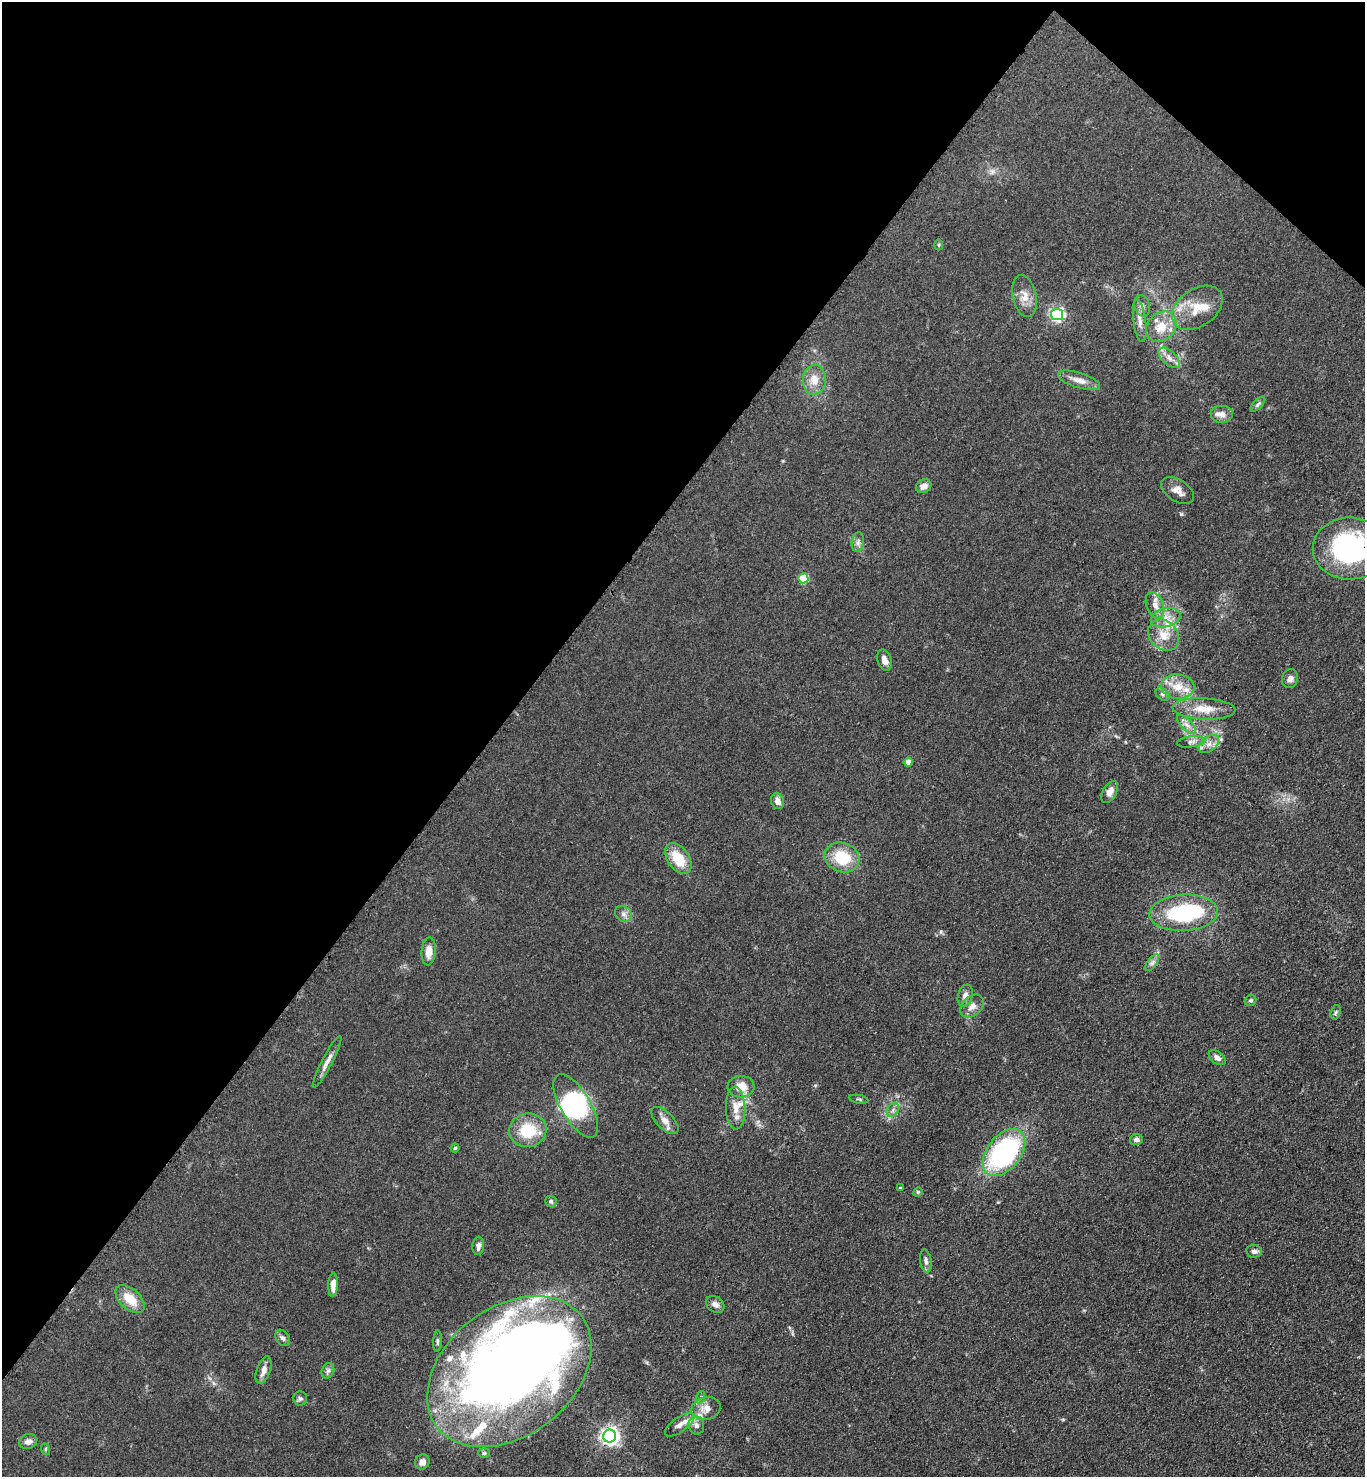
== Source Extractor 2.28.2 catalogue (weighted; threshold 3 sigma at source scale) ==
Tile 2 of 4 x 4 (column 2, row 1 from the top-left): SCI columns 1734-3096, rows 4494-5968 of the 6052 x 6034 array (HDU 1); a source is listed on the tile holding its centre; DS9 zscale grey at full resolution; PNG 1367 x 1479 px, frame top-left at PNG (2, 2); each listed source drawn as its Kron ellipse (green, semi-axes under 4 px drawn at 4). Shown black and unused: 38% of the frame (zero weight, under 3 of 4 exposures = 7% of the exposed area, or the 3 px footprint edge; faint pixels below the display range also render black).
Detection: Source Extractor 2.28.2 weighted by HDU 2 'WHT'; one run over the whole footprint, this tile lists its part. Background 0.0831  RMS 0.0073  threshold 0.033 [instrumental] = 3 sigma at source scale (4.5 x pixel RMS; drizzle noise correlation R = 1.50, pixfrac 1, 0.05/0.05 arcsec/px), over >= 5 px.
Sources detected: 89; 3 inside a brighter object's white glare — neither listed nor drawn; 9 inside a brighter listed object's ellipse — not listed separately; the other 77 listed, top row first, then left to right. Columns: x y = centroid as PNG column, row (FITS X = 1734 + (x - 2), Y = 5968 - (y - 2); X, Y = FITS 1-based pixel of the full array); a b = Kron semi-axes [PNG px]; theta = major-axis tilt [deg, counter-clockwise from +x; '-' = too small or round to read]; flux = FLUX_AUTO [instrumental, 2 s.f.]
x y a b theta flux
939 245 5 3 - 0.81
1025 296 21 11 -77 8.7
1142 306 11 8 -75 3.4
1197 308 28 18 35 20
1057 314 6 6 - 140
1140 321 21 6 -82 5.8
1161 327 17 13 43 13
1169 358 13 7 -42 4.8
814 380 15 11 86 9.2
1079 380 22 7 -18 6
1258 404 9 4 46 1.5
1222 414 11 9 0 4.9
924 486 8 6 29 4.7
1177 491 18 11 -34 5.6
858 542 10 6 80 2.4
1350 548 37 31 1 98
803 578 5 5 - 31
1155 605 13 8 -68 5.6
1166 618 15 9 15 7.7
1164 635 17 14 -46 12
884 660 11 7 -74 4.3
1290 679 9 8 - 3.1
1178 687 17 12 -5 11
1163 694 8 5 -41 1.7
1204 709 31 10 -3 14
1186 725 12 5 -45 3.8
1191 742 14 5 8 3
1209 744 11 7 36 4.6
908 762 4 4 - 6.9
1110 792 12 7 60 5.6
778 801 8 6 -66 4
842 857 18 14 -22 25
678 858 17 10 -55 19
1184 913 34 18 3 58
623 914 9 7 -35 3
429 951 14 7 86 6.6
1152 963 10 5 54 2.3
965 996 11 7 73 3.9
1251 1000 6 5 - 1.5
972 1006 13 9 43 5.3
1336 1012 7 5 72 1.4
1217 1058 10 6 -37 3.4
327 1062 29 5 62 5.3
741 1087 13 10 1 10
859 1099 9 3 -10 1
576 1106 36 15 -59 47
736 1108 21 9 -88 8.8
893 1110 7 6 - 2.1
665 1120 17 8 -45 5.2
528 1130 18 17 - 25
1136 1139 6 5 - 2.5
455 1148 4 4 - 1
1004 1152 27 17 52 120
900 1188 3 3 - 0.7
918 1192 5 4 - 0.87
551 1201 5 5 - 1.5
478 1246 9 6 86 3
1254 1251 8 6 -9 2.4
926 1261 11 5 -81 2.6
333 1285 12 4 87 5.6
130 1299 18 10 -42 14
715 1304 10 7 -35 3.6
283 1338 9 6 -55 2.5
437 1341 11 3 87 1.3
264 1370 14 7 71 4.9
328 1371 8 6 68 2
509 1372 91 64 38 860
701 1397 6 4 70 1.2
300 1399 7 7 - 1.8
706 1408 15 11 14 7
680 1425 17 7 35 5.1
696 1425 9 8 - 3.3
610 1436 6 6 - 310
28 1442 9 7 19 3.7
45 1449 6 4 -73 0.82
484 1453 6 5 - 1.3
422 1462 8 7 - 3.9
Overlapping masked pixels (flux is a lower limit): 1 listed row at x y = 1350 548
Isophote crosses this tile's border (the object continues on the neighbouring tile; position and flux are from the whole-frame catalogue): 1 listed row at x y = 1350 548